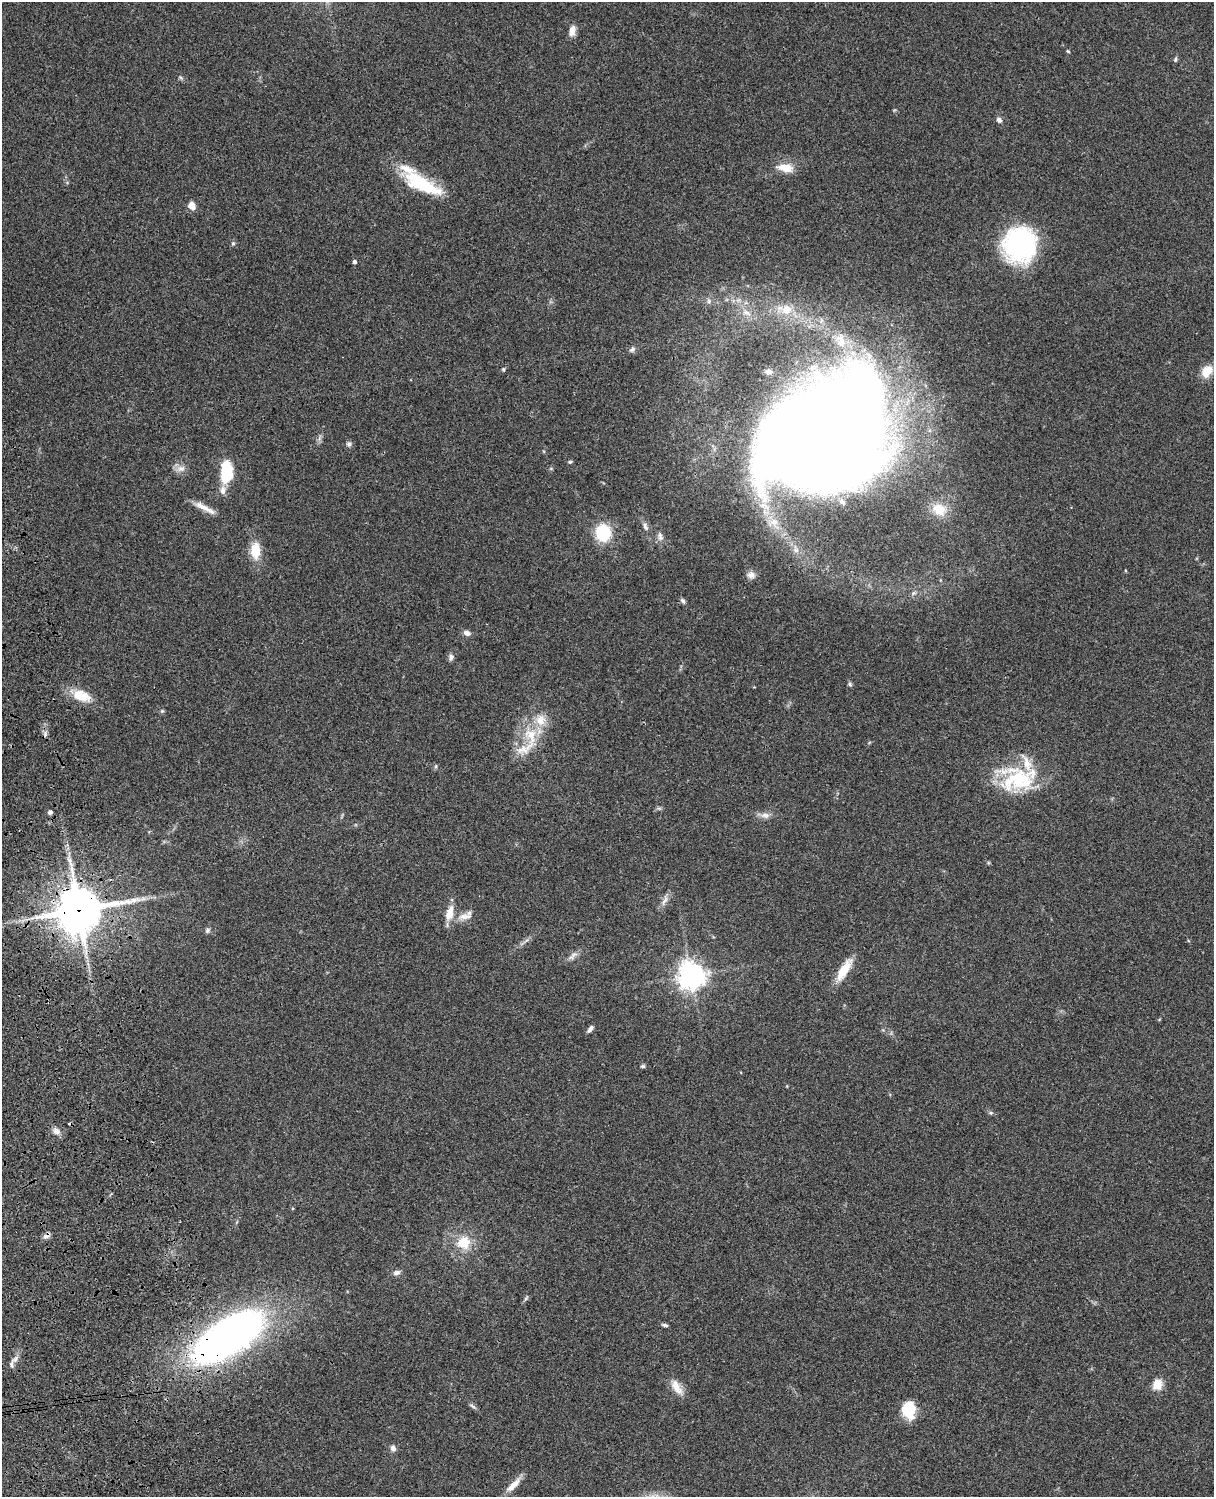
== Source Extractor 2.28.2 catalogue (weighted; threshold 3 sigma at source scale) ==
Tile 7 of 4 x 3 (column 3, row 2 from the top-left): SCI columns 2545-3756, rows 1773-3267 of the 5086 x 4926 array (HDU 1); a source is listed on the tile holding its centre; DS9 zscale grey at full resolution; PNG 1216 x 1499 px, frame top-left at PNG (2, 2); no overlay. Shown black and unused: <1% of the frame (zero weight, under 3 of 4 exposures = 6% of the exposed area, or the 3 px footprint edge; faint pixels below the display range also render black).
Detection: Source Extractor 2.28.2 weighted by HDU 2 'WHT'; one run over the whole footprint, this tile lists its part. Background 0.0961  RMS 0.0063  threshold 0.0282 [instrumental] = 3 sigma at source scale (4.5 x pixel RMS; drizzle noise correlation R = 1.50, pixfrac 1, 0.05/0.05 arcsec/px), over >= 5 px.
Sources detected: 75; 2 cosmic-ray / hot-pixel residue — not listed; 6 inside a brighter listed object's ellipse — not listed separately; the other 67 listed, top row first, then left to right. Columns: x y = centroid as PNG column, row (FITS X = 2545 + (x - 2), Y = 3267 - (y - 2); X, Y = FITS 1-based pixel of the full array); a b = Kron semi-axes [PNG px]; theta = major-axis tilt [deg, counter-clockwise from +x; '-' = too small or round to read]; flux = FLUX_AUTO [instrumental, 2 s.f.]
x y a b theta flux
572 31 13 7 76 4.4
1068 51 5 4 - 0.64
1175 59 7 4 79 1.1
999 120 7 6 - 2.1
785 168 21 10 -8 9.1
422 184 48 16 -27 36
192 205 5 5 - 9.8
233 243 5 5 - 0.94
1020 244 36 34 79 86
355 262 4 4 - 1.6
709 301 6 6 - 1.5
787 310 15 13 21 10
746 313 14 7 -21 4.7
841 341 21 13 -70 11
632 349 8 6 43 1.8
503 369 5 4 - 0.76
769 371 10 7 -16 2.7
1207 371 15 11 50 9.3
824 433 118 79 32 1600
349 444 7 7 - 1.7
570 462 6 4 16 0.82
181 468 13 9 7 4
227 471 21 11 87 27
204 508 32 6 -28 6.6
939 509 21 16 -33 12
645 526 12 6 -72 2.6
603 533 15 13 89 29
660 536 13 7 -79 2.7
796 549 12 8 -73 4.2
255 550 22 12 90 12
751 575 11 9 -13 3.4
682 600 7 5 -45 1.4
467 633 9 6 -23 2.8
451 657 9 7 82 2
850 684 7 5 -68 1.1
81 696 24 13 -20 14
162 711 6 4 43 0.8
531 735 25 17 -66 18
1018 779 49 31 1 48
50 812 4 4 - 2.3
765 815 14 8 0 3.6
70 861 18 5 -69 4.9
665 900 18 5 65 3.3
79 910 15 13 13 2400
450 914 19 9 78 8.3
465 916 21 9 10 6
207 930 7 6 - 1.4
574 954 13 6 33 2.9
844 970 30 10 59 13
691 976 9 9 - 620
590 1029 10 5 54 2.1
643 1066 6 4 12 1.1
991 1113 6 4 -44 0.96
56 1131 10 7 -40 3.4
46 1236 11 6 28 2.4
464 1243 18 17 - 14
397 1273 10 6 13 2.2
526 1298 8 4 54 1.1
665 1325 7 4 -10 1.3
228 1337 81 34 34 320
12 1364 15 5 86 2.4
1157 1384 14 11 69 7.2
677 1387 24 10 -59 7
472 1406 9 4 -28 1.4
909 1410 19 14 -82 18
393 1448 8 7 - 2.4
513 1485 25 8 45 7.2
Overlapping masked pixels (flux is a lower limit): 3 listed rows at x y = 79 910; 46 1236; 228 1337